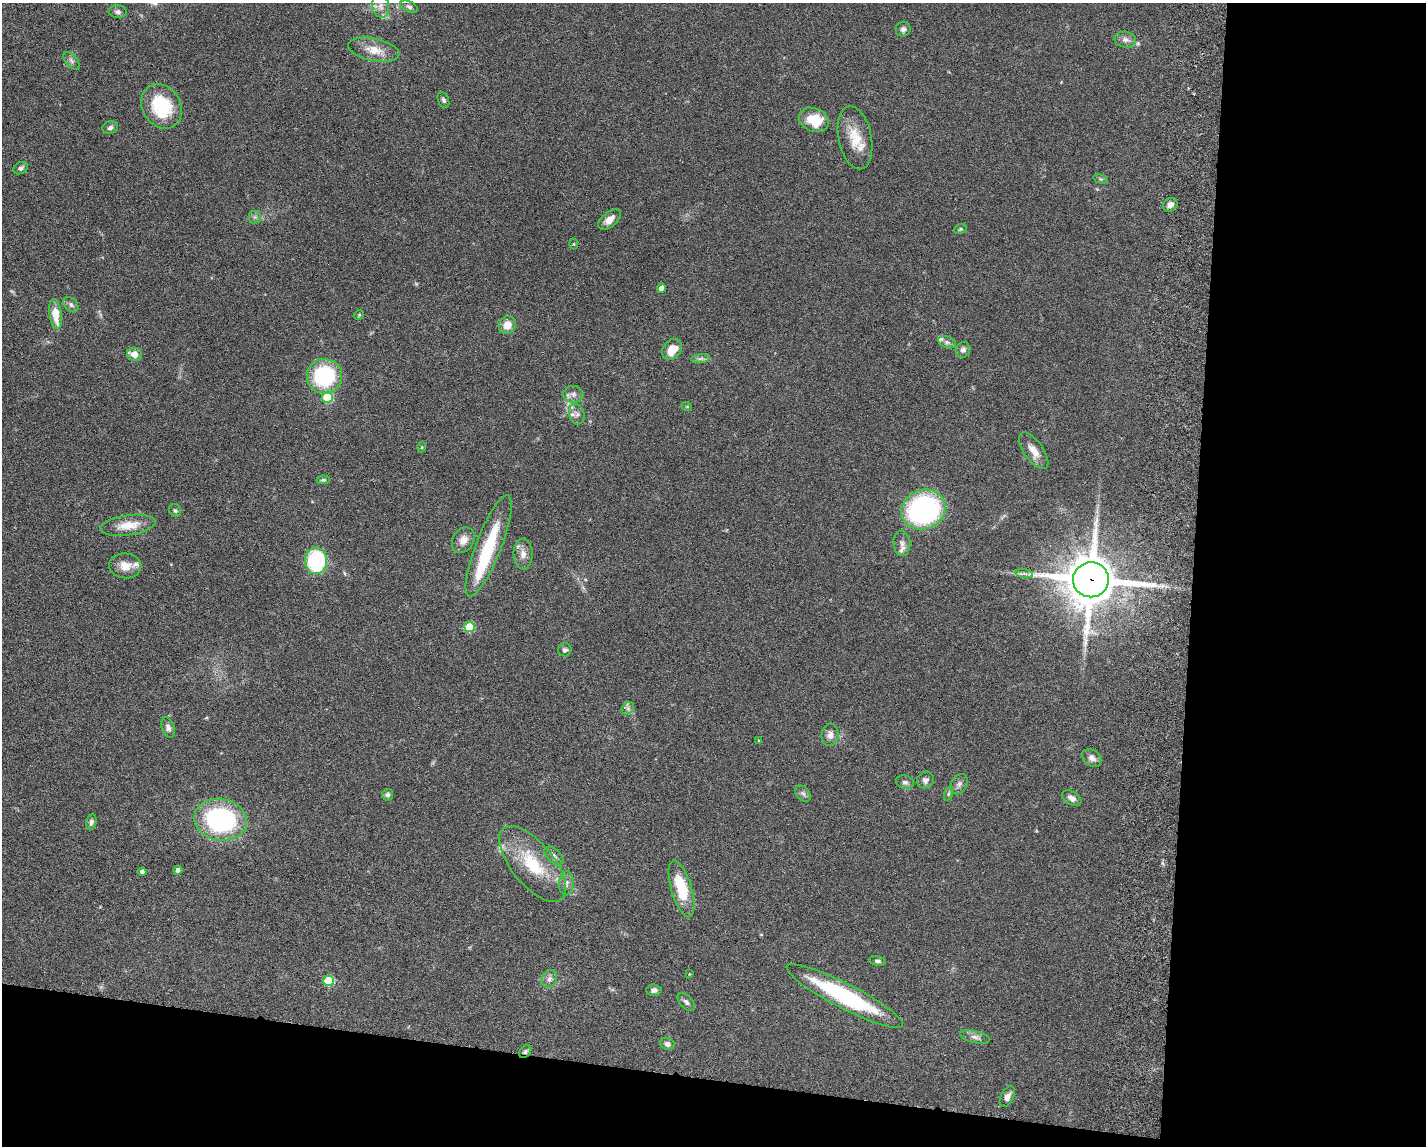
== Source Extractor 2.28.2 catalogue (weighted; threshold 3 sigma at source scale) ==
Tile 12 of 3 x 4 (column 3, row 4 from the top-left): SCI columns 3124-4547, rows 10-1153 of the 4712 x 4595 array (HDU 1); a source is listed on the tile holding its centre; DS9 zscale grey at full resolution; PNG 1428 x 1148 px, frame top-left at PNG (2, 3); each listed source drawn as its Kron ellipse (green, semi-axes under 4 px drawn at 4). Shown black and unused: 22% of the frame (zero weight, under 3 of 6 exposures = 3% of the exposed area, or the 3 px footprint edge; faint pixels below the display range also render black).
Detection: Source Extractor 2.28.2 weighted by HDU 2 'WHT'; one run over the whole footprint, this tile lists its part. Background 0.0588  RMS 0.0038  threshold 0.0154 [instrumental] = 3 sigma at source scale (4.09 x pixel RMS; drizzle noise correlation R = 1.36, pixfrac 0.8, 0.05/0.05 arcsec/px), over >= 5 px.
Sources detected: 87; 1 inside a brighter object's white glare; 1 long thin detection or spike segment (spike, bleed or trail) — neither listed nor drawn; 4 inside a brighter listed object's ellipse — not listed separately; the other 81 listed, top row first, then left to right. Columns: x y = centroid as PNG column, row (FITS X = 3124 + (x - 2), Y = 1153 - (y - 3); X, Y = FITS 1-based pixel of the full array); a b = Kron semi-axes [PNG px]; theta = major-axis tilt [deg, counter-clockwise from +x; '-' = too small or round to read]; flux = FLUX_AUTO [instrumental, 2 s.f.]
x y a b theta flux
381 6 11 8 -77 2.1
409 7 9 5 -25 0.84
118 12 9 6 -3 1.1
903 29 7 7 - 1.1
1125 40 11 8 -12 1.7
374 50 26 11 -11 5.5
71 61 10 5 -49 1.1
443 100 8 5 -68 0.81
162 106 23 19 -58 20
814 120 15 11 -21 9.6
110 128 8 6 16 1.1
855 138 32 16 -78 8.8
21 168 7 5 31 0.83
1100 179 7 4 -15 0.49
1170 205 7 6 - 1.7
255 217 6 6 - 0.86
609 220 13 7 39 3.2
960 229 6 5 - 0.54
573 244 5 3 - 0.29
661 288 4 4 - 3
71 305 9 6 -46 1
55 314 15 6 -82 6.5
359 315 5 4 - 0.42
507 325 9 8 - 4
947 342 9 5 -21 1.1
672 349 11 9 51 5
963 350 8 7 - 1.5
134 354 7 6 - 3.9
701 359 9 4 9 1
324 376 17 17 - 32
573 394 10 8 -6 1.8
327 397 5 5 - 17
687 407 5 3 - 0.3
577 414 10 8 -73 1.6
422 447 5 3 - 0.32
1034 451 21 9 -55 4
323 480 6 4 9 0.53
923 509 22 19 21 61
175 511 7 5 -54 0.76
128 525 28 10 8 7
463 540 13 10 56 3
902 543 12 8 -86 1.8
489 546 54 12 69 21
523 554 15 9 -88 2.8
316 561 13 11 88 32
125 566 16 12 -5 4.3
1024 574 9 4 -9 0.94
1091 580 18 17 - 1700
469 627 5 5 - 15
565 650 7 6 - 0.94
628 708 7 5 46 0.93
168 727 10 6 -71 1.3
830 735 11 8 84 2
758 741 3 2 - 0.37
1092 758 10 8 -36 1.8
925 780 9 8 - 1.3
905 782 9 6 -17 1.1
959 784 11 8 60 1.3
803 793 9 6 -48 1
948 794 7 3 71 0.48
388 795 6 5 - 0.93
1072 798 11 6 -31 1.7
221 820 26 20 -10 51
91 822 8 5 75 0.97
554 856 11 6 -45 1.3
533 864 46 21 -51 18
178 870 4 4 - 1.4
142 872 4 4 - 1.4
566 883 12 7 86 1.7
681 889 29 10 -74 15
878 961 8 4 -9 0.81
689 974 3 3 - 0.29
549 979 9 7 62 1.4
329 981 5 5 - 17
654 990 7 5 -2 1.1
845 996 65 12 -27 41
686 1002 11 6 -49 1.1
975 1037 15 6 -12 1.6
667 1044 7 6 - 1.4
525 1052 7 5 51 0.78
1007 1096 11 6 62 1.7
Overlapping masked pixels (flux is a lower limit): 2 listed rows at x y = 1091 580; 525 1052